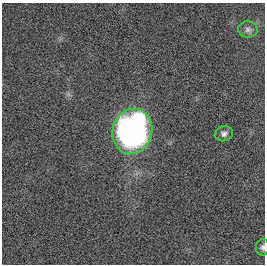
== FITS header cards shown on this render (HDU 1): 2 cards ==
NAXIS1  =                  263
NAXIS2  =                  262

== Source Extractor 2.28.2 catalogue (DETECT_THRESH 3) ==
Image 263 x 262 px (HDU 1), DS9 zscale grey, 1 PNG px = 1 image px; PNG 267 x 266 px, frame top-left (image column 1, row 262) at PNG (2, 3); each listed source drawn as its Kron ellipse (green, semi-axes under 4 px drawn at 4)
Background 0.0038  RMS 0.061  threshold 0.182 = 3 sigma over >= 5 px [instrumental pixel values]
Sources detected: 4; all 4 listed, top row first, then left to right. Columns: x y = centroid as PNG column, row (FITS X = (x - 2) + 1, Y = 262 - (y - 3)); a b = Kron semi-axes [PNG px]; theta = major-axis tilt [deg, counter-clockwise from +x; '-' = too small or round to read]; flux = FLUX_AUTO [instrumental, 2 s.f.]
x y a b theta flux
248 29 9 8 - 16
132 132 23 19 73 1600
224 134 9 7 15 16
263 247 8 6 80 11
At the frame edge (FLAGS 8, measured only in part): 1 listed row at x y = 263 247